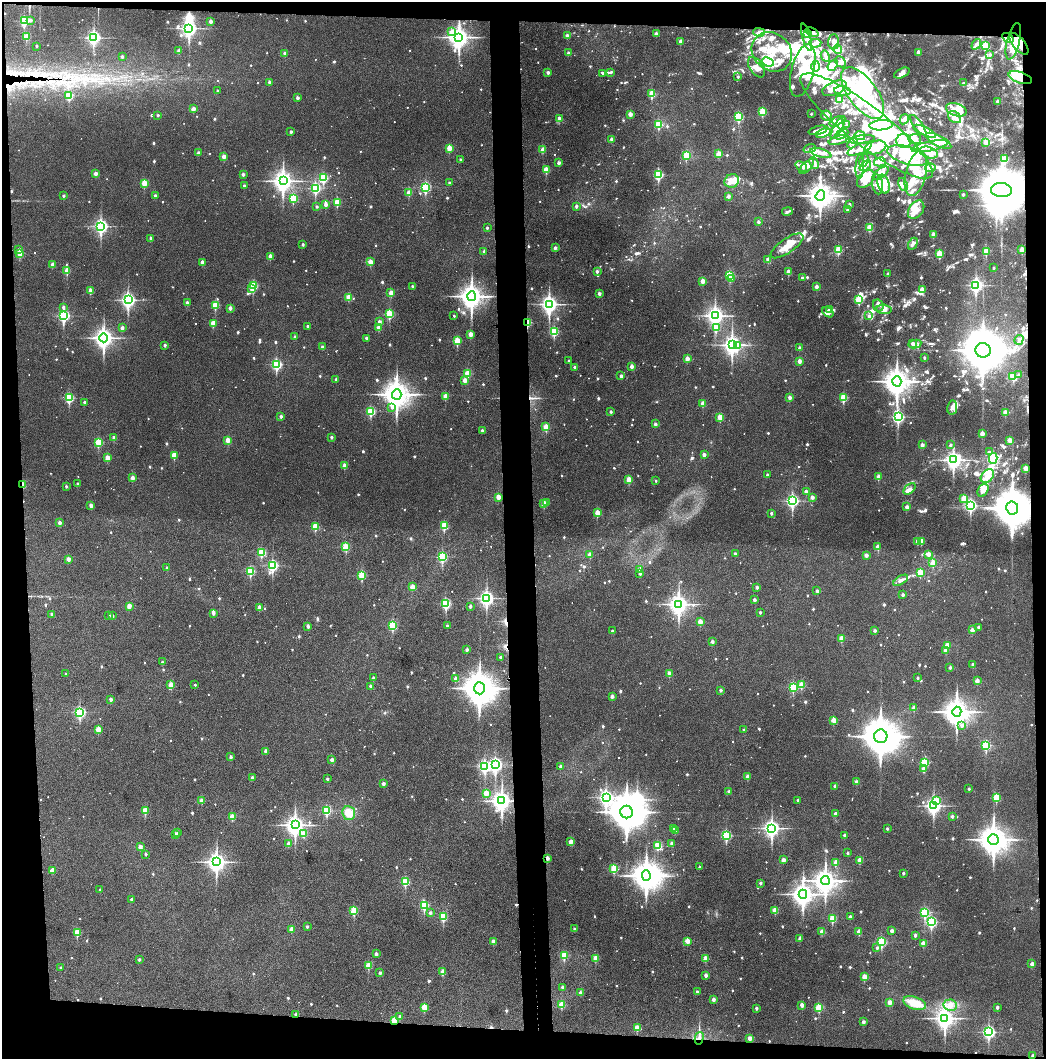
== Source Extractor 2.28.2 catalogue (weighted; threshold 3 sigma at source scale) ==
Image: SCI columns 75-4247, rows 4-4229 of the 4319 x 4236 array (HDU 1 of 3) = the unmasked area's bounding box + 8 px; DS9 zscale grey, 4 x 4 block average (1 PNG px = mean of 4 x 4 image px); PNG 1048 x 1061 px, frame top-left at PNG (2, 2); each listed source drawn as its Kron ellipse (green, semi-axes under 4 px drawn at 4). Shown black and unused: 11% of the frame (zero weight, under 3 of 4 exposures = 6% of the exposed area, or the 3 px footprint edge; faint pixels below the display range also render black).
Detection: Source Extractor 2.28.2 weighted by HDU 2 'WHT'. Background 0.0357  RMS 0.0051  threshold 0.023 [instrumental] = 3 sigma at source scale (4.5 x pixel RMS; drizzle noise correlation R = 1.50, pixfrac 1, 0.05/0.05 arcsec/px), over >= 5 px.
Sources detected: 1583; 16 too faint to see at this stretch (4 x 4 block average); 39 inside a brighter object's white glare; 13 cosmic-ray / hot-pixel residue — neither listed nor drawn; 23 coinciding with a brighter row at this scale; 174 inside a brighter listed object's ellipse — not listed separately; of the other 1318, all 500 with FLUX_AUTO >= 7.84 (the completeness limit of this list) listed and drawn (818 fainter detections not listed), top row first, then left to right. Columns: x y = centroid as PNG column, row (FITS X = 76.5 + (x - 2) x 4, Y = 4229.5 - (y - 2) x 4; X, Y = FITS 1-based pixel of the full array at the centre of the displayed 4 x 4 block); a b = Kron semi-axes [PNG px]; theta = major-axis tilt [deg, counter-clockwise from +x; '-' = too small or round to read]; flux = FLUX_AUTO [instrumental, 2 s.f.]
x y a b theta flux
31 20 2 2 - 9.8
24 21 3 2 - 290
211 21 2 2 - 27
189 28 4 3 - 1300
452 32 2 2 - 30
759 32 6 4 -2 12
812 32 7 3 -24 19
808 33 3 3 - 32
656 34 2 2 - 23
27 36 2 2 - 91
567 36 2 2 - 24
459 37 4 3 - 2400
807 37 14 3 -74 22
94 38 3 3 - 810
1008 38 6 4 -30 14
681 41 2 2 - 29
1013 41 19 6 76 54
834 42 7 5 87 14
815 43 6 3 4 10
976 44 5 3 - 9.4
1019 44 13 6 -50 44
985 45 2 2 - 100
37 46 2 2 - 8.3
838 49 5 3 - 7.9
179 51 2 2 - 22
772 52 21 18 -41 110
919 52 2 2 - 39
285 53 2 2 - 24
568 53 2 2 - 15
990 54 2 2 - 11
825 56 6 2 -60 13
122 57 2 2 - 9.3
768 62 6 4 -24 200
841 62 6 4 -44 12
833 65 6 4 51 21
815 66 6 4 -90 9.5
756 67 11 6 -55 24
803 70 27 11 75 120
548 72 2 2 - 20
611 72 2 2 - 9.2
603 73 3 2 - 8.2
902 73 8 4 25 17
738 77 2 2 - 9.3
1020 78 12 5 -19 62
269 82 2 2 - 12
963 83 2 2 - 10
834 88 13 6 22 44
217 91 2 2 - 7.9
842 91 8 4 -7 19
863 93 30 14 -53 440
652 94 2 2 - 130
69 95 2 2 - 150
298 98 2 2 - 16
840 100 2 2 - 29
998 101 2 2 - 27
193 109 2 2 - 38
956 110 10 6 -18 35
763 112 2 2 - 150
630 114 2 2 - 41
811 114 2 2 - 7.8
158 115 2 2 - 9.4
826 116 6 5 - 13
739 117 3 2 - 220
955 117 7 5 -38 23
559 118 2 2 - 24
904 119 5 3 - 9.8
836 121 7 4 27 9.5
659 124 2 2 - 180
846 125 2 2 - 9.7
881 125 12 5 5 300
918 125 12 3 -53 25
866 126 82 19 -38 340
838 127 12 4 61 36
818 130 10 3 15 28
925 131 12 4 -25 69
291 132 2 2 - 15
823 133 7 4 21 93
842 134 7 3 29 19
860 136 5 4 - 29
611 139 2 2 - 20
862 139 12 3 8 15
915 139 6 5 - 16
839 140 10 3 16 16
904 141 7 7 - 32
939 141 14 5 -27 110
986 142 2 2 - 39
852 143 6 4 47 9.3
930 146 18 5 11 39
449 148 2 2 - 71
810 148 6 3 20 7.9
875 148 11 6 16 45
860 149 13 5 22 26
543 150 2 2 - 52
198 153 2 2 - 18
821 153 11 3 -16 20
929 153 9 5 -16 27
719 154 2 2 - 71
686 155 2 2 - 140
908 156 21 8 -17 78
224 157 2 2 - 35
1005 159 2 2 - 120
461 160 2 2 - 9.8
864 160 6 4 66 11
880 162 6 4 13 13
559 163 2 2 - 24
814 163 6 3 -65 10
801 166 6 3 -37 9.4
860 166 12 4 86 14
865 166 7 2 40 9.2
807 167 9 3 45 14
930 168 5 4 - 9.5
546 170 2 2 - 92
881 173 9 4 37 15
96 174 2 2 - 29
243 174 2 2 - 19
658 174 3 2 - 340
916 174 23 10 77 78
323 178 3 2 - 240
866 179 10 7 45 60
283 181 4 3 - 2300
732 181 7 6 - 52
144 183 2 2 - 83
449 183 2 2 - 8.8
878 184 10 5 -83 32
884 184 10 6 -75 31
903 185 7 4 -65 13
244 186 2 2 - 8.9
426 187 3 2 - 360
315 188 3 2 - 370
1001 190 10 7 -4 32000
409 193 2 2 - 58
963 194 2 2 - 14
155 195 2 2 - 12
63 196 2 2 - 14
729 196 2 2 - 23
820 196 5 4 - 4200
293 198 2 2 - 180
337 202 2 2 - 110
326 204 2 2 - 24
849 204 2 2 - 7.9
317 206 2 2 - 10
576 206 2 2 - 14
847 209 2 2 - 9.7
916 210 10 7 54 37
787 212 5 3 - 7.9
759 222 2 2 - 19
101 226 3 3 - 850
870 227 2 2 - 98
487 228 2 2 - 8.8
933 235 2 2 - 38
151 238 2 2 - 17
303 244 2 2 - 10
913 244 6 3 61 9.7
787 246 19 7 35 62
555 248 2 2 - 19
19 250 2 2 - 17
838 250 2 2 - 130
1022 250 2 2 - 70
484 251 2 2 - 9.8
986 251 2 2 - 110
20 253 2 2 - 88
940 254 2 2 - 120
270 256 2 2 - 37
768 260 2 2 - 33
202 262 2 2 - 27
370 262 2 2 - 58
53 265 2 2 - 38
994 268 2 2 - 7.9
67 271 2 2 - 74
597 271 2 2 - 16
789 272 2 2 - 50
888 274 2 2 - 19
730 275 2 2 - 210
802 278 2 2 - 7.9
731 279 3 2 - 15
703 281 2 2 - 56
976 285 3 3 - 700
253 286 3 2 - 210
412 286 2 2 - 9.2
816 287 2 2 - 26
252 288 3 2 - 14
922 289 3 2 - 58
90 291 2 2 - 43
391 293 2 2 - 43
599 294 2 2 - 23
472 296 5 4 - 3400
349 297 2 2 - 70
859 299 2 2 - 200
128 300 3 3 - 990
187 303 2 2 - 20
549 304 4 3 - 1600
215 305 2 2 - 140
878 305 6 5 - 11
63 307 2 2 - 9.7
230 308 2 2 - 22
829 309 3 2 - 14
884 309 7 4 -5 14
828 312 6 3 -35 12
389 314 2 2 - 210
64 316 3 2 - 490
454 316 2 2 - 8
715 316 4 3 - 1500
869 316 2 2 - 15
379 322 2 2 - 24
528 322 2 2 - 140
213 323 2 2 - 72
307 326 2 2 - 9.4
122 328 2 2 - 18
378 328 2 2 - 43
716 328 3 2 - 65
554 331 3 2 - 220
470 334 2 2 - 37
295 337 2 2 - 15
104 338 4 3 - 1800
366 338 2 2 - 15
1019 340 5 3 - 8
457 341 2 2 - 130
912 343 2 2 - 16
915 344 6 4 11 13
165 345 2 2 - 12
732 345 4 3 - 1700
737 346 3 2 - 88
322 347 2 2 - 10
799 348 2 2 - 14
983 350 7 7 - 15000
924 357 2 2 - 9.9
687 359 2 2 - 41
569 361 2 2 - 9.8
799 361 2 2 - 31
277 364 3 2 - 390
632 366 2 2 - 31
574 367 2 2 - 11
468 373 2 2 - 140
1019 375 2 2 - 16
621 376 2 2 - 18
1013 376 2 2 - 83
336 379 2 2 - 14
465 380 2 2 - 38
897 381 5 4 - 4600
397 394 5 4 - 4900
445 396 2 2 - 54
790 397 2 2 - 24
844 397 2 2 - 160
69 398 3 2 - 270
84 402 2 2 - 10
703 404 2 2 - 53
392 407 2 2 - 8.5
952 408 7 5 81 18
371 411 3 2 - 240
611 412 2 2 - 13
1005 412 2 2 - 42
281 416 2 2 - 18
720 417 2 2 - 84
898 417 3 2 - 510
655 424 2 2 - 17
546 427 2 2 - 85
482 430 2 2 - 11
982 433 2 2 - 42
331 437 2 2 - 14
114 438 2 2 - 20
228 440 2 2 - 54
1010 440 2 2 - 59
98 442 2 2 - 150
922 445 2 2 - 26
950 445 2 2 - 11
989 452 2 2 - 8.6
174 455 2 2 - 74
704 455 2 2 - 25
107 458 2 2 - 48
993 458 5 3 - 340
953 460 4 3 - 1400
345 466 2 2 - 46
1026 468 2 2 - 62
767 475 2 2 - 11
987 476 8 5 44 25
878 477 2 2 - 49
132 478 2 2 - 33
629 480 2 2 - 73
656 481 2 2 - 8.7
78 484 2 2 - 13
23 485 2 2 - 64
66 486 2 2 - 9
910 489 7 4 45 13
983 490 7 5 56 22
806 492 2 2 - 24
498 497 2 2 - 49
812 497 2 2 - 24
964 498 2 2 - 75
792 501 3 2 - 660
546 502 2 2 - 8.2
544 503 2 2 - 74
91 505 2 2 - 29
971 505 3 2 - 570
907 507 2 2 - 26
1012 508 6 6 - 15000
597 513 2 2 - 81
771 513 2 2 - 10
59 523 2 2 - 20
315 526 2 2 - 100
444 526 2 2 - 140
918 541 2 2 - 45
922 541 2 2 - 41
346 547 2 2 - 150
878 547 2 2 - 51
262 552 2 2 - 180
735 554 2 2 - 12
928 554 2 2 - 35
590 555 2 2 - 32
866 555 2 2 - 25
442 557 3 2 - 320
68 559 2 2 - 31
933 563 2 2 - 82
273 566 3 2 - 400
167 568 2 2 - 11
640 570 2 2 - 33
251 571 2 2 - 220
920 572 2 2 - 110
640 573 2 2 - 14
362 575 3 2 - 160
901 580 8 3 32 11
412 587 2 2 - 65
757 587 2 2 - 17
817 591 2 2 - 16
903 595 2 2 - 19
487 598 3 3 - 950
754 600 2 2 - 17
446 604 3 2 - 290
679 604 4 3 - 2100
129 606 2 2 - 39
470 606 2 2 - 14
259 607 2 2 - 35
760 612 2 2 - 10
213 613 2 2 - 14
52 614 2 2 - 10
109 615 2 2 - 10
112 616 2 2 - 13
700 622 2 2 - 50
308 626 2 2 - 20
393 626 3 2 - 210
447 626 2 2 - 13
979 627 2 2 - 17
875 630 2 2 - 14
972 630 2 2 - 31
612 631 2 2 - 11
842 638 2 2 - 70
712 642 2 2 - 17
947 645 2 2 - 54
467 650 2 2 - 15
946 651 2 2 - 37
501 657 2 2 - 12
162 662 2 2 - 8.2
973 664 2 2 - 11
950 667 2 2 - 13
670 673 2 2 - 46
66 674 2 2 - 8.9
373 678 2 2 - 15
456 678 2 2 - 23
918 678 2 2 - 9.2
977 681 2 2 - 38
171 685 2 2 - 62
195 685 2 2 - 8.3
801 685 2 2 - 70
370 686 2 2 - 10
793 687 3 2 - 250
479 688 6 5 - 7600
720 690 2 2 - 11
612 696 2 2 - 26
111 699 2 2 - 23
914 708 2 2 - 35
80 712 3 2 - 420
957 712 5 4 - 4500
834 720 2 2 - 73
962 725 2 2 - 16
98 729 2 2 - 66
744 730 2 2 - 11
881 736 7 6 - 11000
986 745 3 2 - 210
266 751 2 2 - 23
231 757 2 2 - 17
332 760 2 2 - 23
925 762 2 2 - 200
495 765 4 3 - 710
485 766 3 2 - 540
560 766 2 2 - 15
924 769 2 2 - 25
252 777 2 2 - 14
748 777 2 2 - 31
327 779 2 2 - 10
856 782 2 2 - 29
383 783 2 2 - 20
835 786 2 2 - 17
969 789 2 2 - 8.6
729 791 2 2 - 18
486 793 2 2 - 51
606 797 3 3 - 1000
996 798 2 2 - 120
798 800 2 2 - 8.3
936 800 2 2 - 46
202 801 2 2 - 36
502 801 4 3 - 2100
934 806 3 3 - 1200
327 810 3 2 - 210
145 811 2 2 - 110
626 812 6 6 - 11000
349 813 7 6 - 36
835 814 2 2 - 17
952 816 2 2 - 13
232 817 2 2 - 68
295 825 4 3 - 1900
772 828 4 3 - 1300
887 828 2 2 - 11
674 829 2 2 - 12
675 831 2 2 - 17
178 832 2 2 - 9.4
175 834 2 2 - 23
303 834 2 2 - 42
726 835 3 2 - 280
844 835 2 2 - 11
993 840 5 5 - 6100
571 842 2 2 - 40
289 843 2 2 - 22
672 843 2 2 - 21
658 846 2 2 - 170
140 847 2 2 - 35
848 853 2 2 - 8.8
146 854 2 2 - 9.6
547 858 2 2 - 29
783 860 2 2 - 33
860 860 2 2 - 61
217 862 4 3 - 1800
836 863 2 2 - 49
699 867 2 2 - 11
614 869 2 2 - 140
53 870 2 2 - 33
903 873 2 2 - 11
646 876 5 4 - 5400
825 881 4 4 - 3300
405 882 2 2 - 190
760 883 2 2 - 11
100 890 2 2 - 9
803 894 4 4 - 2700
131 899 2 2 - 9.5
424 905 3 2 - 180
775 910 2 2 - 79
354 911 2 2 - 170
925 912 3 2 - 250
430 913 2 2 - 14
443 917 2 2 - 140
850 917 2 2 - 16
833 918 2 2 - 130
931 922 3 2 - 390
307 927 2 2 - 10
574 929 2 2 - 9.7
291 930 2 2 - 18
892 931 2 2 - 24
77 932 2 2 - 140
822 932 2 2 - 42
859 932 2 2 - 42
915 935 2 2 - 13
800 939 2 2 - 18
493 941 2 2 - 31
687 941 2 2 - 51
882 942 3 2 - 270
923 943 2 2 - 41
877 948 2 2 - 12
376 954 2 2 - 19
564 955 2 2 - 150
596 958 2 2 - 57
705 958 2 2 - 61
139 959 2 2 - 11
1032 964 2 2 - 24
368 965 2 2 - 110
60 968 2 2 - 8.7
443 972 2 2 - 57
380 973 2 2 - 15
706 975 2 2 - 24
864 977 2 2 - 66
563 987 2 2 - 19
697 991 2 2 - 8.3
580 993 2 2 - 24
713 999 2 2 - 24
890 1002 2 2 - 39
915 1003 12 6 -18 53
562 1005 2 2 - 85
802 1005 2 2 - 26
950 1005 6 5 - 21
424 1007 2 2 - 85
819 1007 2 2 - 160
997 1007 2 2 - 18
756 1008 2 2 - 16
296 1014 2 2 - 16
400 1016 2 2 - 14
945 1018 4 3 - 2100
394 1021 2 2 - 140
863 1022 2 2 - 21
637 1028 2 2 - 53
989 1032 3 2 - 630
699 1038 6 3 75 11
750 1038 2 2 - 42
1032 1055 2 2 - 8.5
Overlapping masked pixels (flux is a lower limit): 16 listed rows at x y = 812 32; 808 33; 807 37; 1008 38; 1013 41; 1019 44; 1020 78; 1001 190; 528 322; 23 485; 1012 508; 547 858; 296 1014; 394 1021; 699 1038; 1032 1055